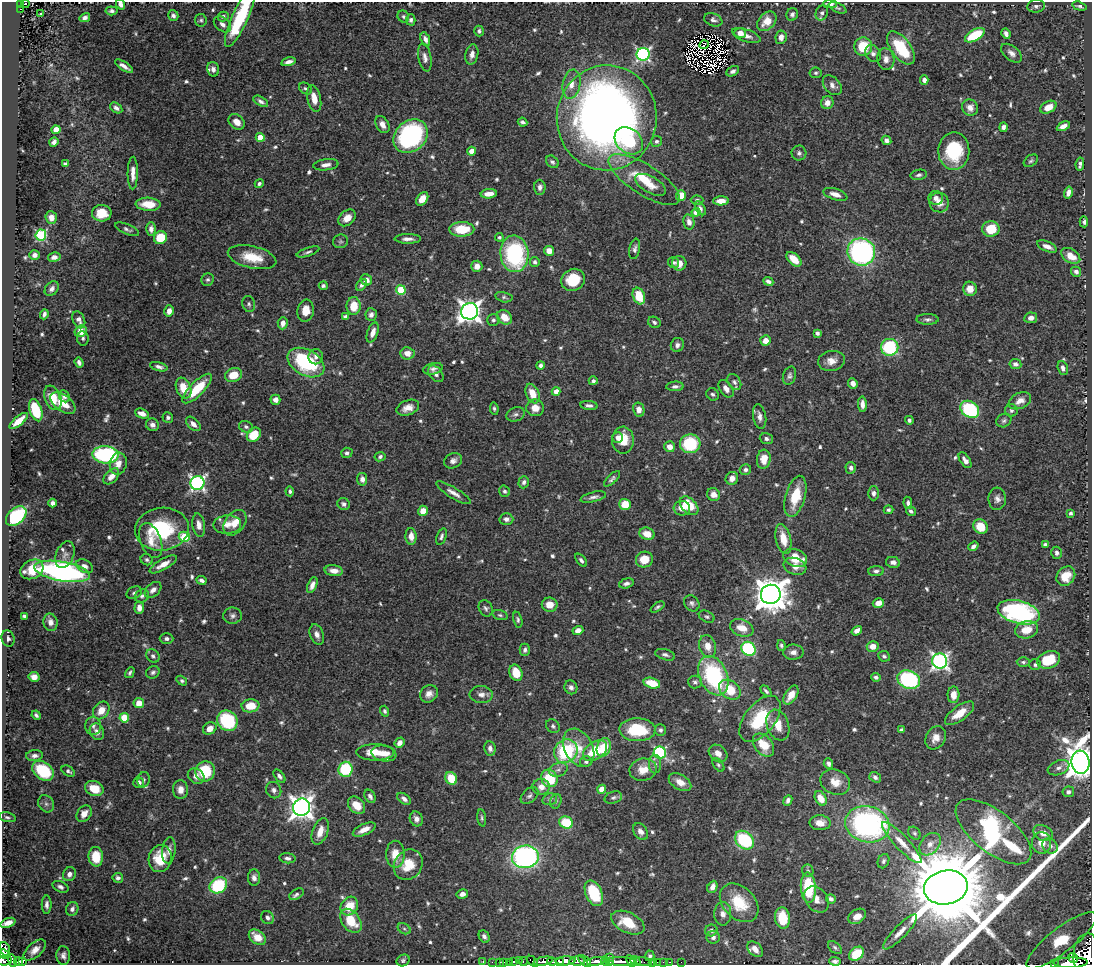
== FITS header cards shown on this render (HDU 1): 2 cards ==
NAXIS1  =                 1090
NAXIS2  =                  963

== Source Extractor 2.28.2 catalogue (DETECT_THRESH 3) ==
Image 1090 x 963 px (HDU 1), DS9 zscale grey, 1 PNG px = 1 image px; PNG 1094 x 967 px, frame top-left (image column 1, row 963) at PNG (2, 2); each listed source drawn as its Kron ellipse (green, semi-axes under 4 px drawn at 4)
Background 0.615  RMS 0.014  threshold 0.0428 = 3 sigma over >= 5 px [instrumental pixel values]
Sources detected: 687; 8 with non-positive FLUX_AUTO (blend fragments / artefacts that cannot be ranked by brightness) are neither listed nor drawn; of the other 679, the 500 brightest by FLUX_AUTO listed and drawn (179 fainter detections omitted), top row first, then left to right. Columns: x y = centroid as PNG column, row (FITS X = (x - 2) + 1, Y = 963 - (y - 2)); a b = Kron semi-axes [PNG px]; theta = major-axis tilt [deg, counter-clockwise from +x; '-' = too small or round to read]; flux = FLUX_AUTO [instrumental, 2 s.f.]
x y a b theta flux
21 4 4 2 - 28
25 4 4 3 - 39
121 4 5 4 - 4.2
830 4 7 3 -1 5.9
1036 6 9 6 7 2.8
1079 6 7 3 -15 2.2
838 8 9 4 -24 2.3
21 9 3 2 - 22
112 11 6 4 -7 2.9
41 13 3 3 - 2.4
822 13 7 6 - 3.2
792 14 6 5 - 3.2
173 15 5 5 - 2.8
403 16 6 5 - 2.1
223 17 5 5 - 3.9
85 18 5 4 - 4.2
240 18 32 8 66 75
201 20 6 6 - 2
411 20 5 4 - 2.4
713 20 9 6 -21 3.3
767 21 11 8 46 15
222 24 10 6 -38 4.7
479 31 5 4 - 2.2
740 33 6 5 - 6.6
1006 34 5 4 - 3.8
975 35 11 5 29 39
746 36 15 6 -19 6.4
781 37 7 5 82 6.8
425 39 7 4 -69 4.3
704 45 5 2 - 2.5
863 47 9 9 - 31
901 48 19 10 -53 50
873 53 9 7 -54 4.1
1011 53 12 7 -39 5
472 54 10 6 78 5.8
643 54 6 6 - 200
425 57 14 6 -81 5.3
886 59 11 8 -81 6.9
289 62 7 3 14 4.4
124 66 10 3 -32 5.3
213 69 7 6 - 3.8
733 71 7 4 29 3.2
816 73 6 5 - 1.9
924 80 5 4 - 4.2
571 84 15 8 79 10
832 85 11 7 -48 5.4
305 88 7 5 -38 2.2
314 98 13 6 -78 11
261 101 8 4 -30 3
827 103 6 6 - 7.5
970 107 8 8 - 6.6
1048 107 9 5 28 12
116 108 6 5 - 3.6
607 118 52 50 85 860
237 122 9 6 -41 8.4
522 122 5 3 - 2.5
382 124 9 6 -61 6.5
1063 126 7 4 27 5.7
1004 127 5 4 - 3.5
56 130 4 4 - 17
411 136 19 15 41 150
260 137 4 4 - 17
886 140 5 4 - 4
629 141 15 12 -40 52
656 141 5 5 - 2.5
54 142 5 4 - 4
472 151 4 4 - 11
954 151 18 15 88 56
799 153 7 7 - 3.2
1031 161 8 5 36 2
552 162 7 5 -43 2.6
65 164 4 4 - 2.5
1080 164 6 4 81 3.6
326 165 12 5 8 5.1
133 173 16 5 89 8.1
919 175 8 5 11 2.5
644 180 41 15 -32 42
259 184 5 4 - 2.1
651 185 17 8 -29 11
540 187 7 5 -88 3.8
1068 193 6 4 76 5
489 194 8 4 5 7.7
835 194 12 5 -18 7.1
681 195 5 5 - 17
936 198 7 7 - 5.2
422 199 7 5 54 9.2
697 200 6 4 -1 2.1
721 201 8 4 1 8.9
939 203 10 9 - 9.1
148 204 12 6 -3 17
700 208 7 4 -59 2.7
696 212 4 4 - 7.6
102 213 10 8 -3 21
51 217 6 5 - 6.5
347 218 10 7 42 8.6
689 222 8 5 -78 5.8
1084 222 5 3 - 2
127 229 13 5 -23 3
151 229 7 5 89 4.8
462 229 12 7 1 28
991 229 8 8 - 24
41 235 5 5 - 100
499 237 4 4 - 2
160 238 7 6 - 26
408 239 13 4 0 5.2
340 241 7 6 - 2.4
1047 246 10 5 -23 5.8
635 249 10 5 80 3.2
549 251 5 4 - 9.5
308 252 12 4 18 2.4
861 252 14 13 - 220
514 254 18 14 -85 120
34 255 5 4 - 4.3
1071 256 10 6 -33 13
54 257 6 4 14 4.5
252 257 25 11 -13 25
794 259 9 5 -42 15
535 262 5 5 - 2.8
674 262 5 5 - 2.1
679 263 7 7 - 8.3
477 266 5 5 - 7.3
1076 272 5 5 - 3.3
208 280 6 6 - 2.4
366 280 6 5 - 6.2
573 280 12 10 32 30
768 281 5 4 - 3.2
361 285 6 4 54 3
323 286 4 4 - 2.2
52 289 8 6 48 3.5
970 289 7 7 - 10
401 290 5 4 - 50
639 296 8 6 -70 29
504 297 8 5 -13 2.2
249 304 8 6 -75 2.3
354 306 9 7 87 20
169 311 6 4 78 5.6
306 311 11 8 82 11
470 311 8 8 - 710
44 314 5 3 - 2.9
371 315 6 5 - 4
345 317 4 4 - 4
504 317 8 6 -41 14
1031 318 6 5 - 4.9
927 319 11 5 0 3
79 320 9 6 -65 4.8
493 320 6 5 - 2.4
654 322 6 5 - 2.5
283 323 6 5 - 6.4
81 331 6 5 - 15
373 332 10 5 71 7.5
817 333 4 4 - 3.5
83 338 7 5 -84 2.3
765 341 5 5 - 9.5
677 345 7 6 - 3.7
890 347 8 8 - 76
407 353 7 6 - 8.9
316 357 7 7 - 4.3
831 361 13 10 9 9.2
79 363 5 4 - 2.8
306 363 20 13 -29 79
1015 364 6 5 - 3.5
540 365 4 4 - 3.3
159 367 9 4 -15 3.4
1063 368 7 5 -72 3.9
433 369 10 5 13 3.7
436 374 9 6 -51 4.8
234 375 9 7 16 17
789 376 9 6 72 3
593 381 4 4 - 2.6
734 382 9 6 -56 2.8
853 383 5 4 - 6.2
675 386 9 5 4 3
184 388 11 7 -67 18
197 389 19 7 45 32
726 389 10 6 -55 5.5
556 391 4 4 - 9.8
532 394 10 6 -69 14
713 394 6 5 - 2.4
64 396 6 5 - 3
53 398 13 8 -68 14
275 400 5 5 - 5.6
1020 401 12 7 25 7.5
63 403 14 8 -36 17
862 404 8 4 -88 5.7
589 405 8 4 -7 3.4
408 408 12 7 21 8.6
535 408 9 8 - 9.3
494 409 6 4 -82 2.1
970 409 10 7 -37 100
36 410 11 6 -72 41
639 410 7 5 -77 5.6
1011 411 6 6 - 2.2
142 413 7 4 -20 7.6
515 414 9 7 19 2.9
168 417 5 5 - 2.4
760 417 12 6 -80 5.5
909 420 4 4 - 2.1
19 421 11 4 40 13
1004 421 8 6 29 2.5
193 424 8 5 -46 5.8
152 425 7 6 - 3.9
246 427 7 5 -22 2.8
254 435 8 6 47 25
617 437 5 5 - 3.4
766 439 7 5 -18 2.7
623 440 13 11 -88 21
690 444 10 9 - 49
670 447 5 5 - 8.1
347 453 6 5 - 2.8
105 455 13 8 -5 120
380 457 5 4 - 2.8
764 459 9 7 83 12
965 460 9 5 -56 4.9
453 461 9 7 27 4.8
118 464 11 8 77 9.1
851 468 6 5 - 4
745 470 6 5 - 2.4
111 476 9 6 46 7.8
732 478 7 6 - 6.1
362 479 6 5 - 5.1
612 479 10 4 44 2.7
524 482 6 5 - 3
197 483 7 7 - 270
290 491 5 4 - 2
505 491 6 5 - 2.5
453 493 20 5 -31 6.6
873 493 7 5 -90 3.6
713 495 7 6 - 7.6
795 496 21 10 74 30
593 497 13 5 14 4
997 499 11 8 88 5.4
52 503 4 4 - 3.4
908 503 6 4 -81 2.7
344 504 6 6 - 3.1
625 504 6 5 - 18
689 506 11 7 -45 24
682 508 8 7 - 8
889 510 5 4 - 2
423 511 5 5 - 9.1
911 511 5 4 - 2.7
1070 513 3 3 - 2.2
16 516 12 8 42 63
506 519 7 5 -2 3.9
235 523 14 10 52 12
199 525 12 6 -80 6.5
227 525 14 9 3 8.6
980 527 8 6 -50 20
162 529 27 21 7 78
647 534 8 6 -18 13
411 536 8 5 -86 9
441 536 9 5 71 2.8
184 537 5 5 - 61
783 539 15 7 -77 17
151 541 18 10 -69 12
1045 545 4 4 - 3.2
973 546 5 4 - 3.5
1057 553 6 5 - 2.9
65 555 14 9 69 5.2
795 558 12 8 -21 22
147 560 6 5 - 2.4
581 560 7 4 -51 2.6
644 560 8 8 - 18
893 562 7 5 -11 3.7
163 564 15 5 30 10
84 566 9 6 -30 5.1
795 566 11 8 -19 8.2
32 569 12 9 28 23
62 571 28 9 -10 310
334 571 9 5 -7 8.1
876 571 8 5 2 2.9
1066 576 10 8 49 17
201 580 5 4 - 3.4
626 583 7 5 16 3.3
312 585 8 4 68 4.9
153 590 10 6 42 4.9
134 593 8 6 26 2.7
771 594 10 9 - 2100
142 596 7 6 - 2.5
692 603 9 7 -50 3.2
878 603 6 4 16 7.9
550 605 8 7 - 11
658 607 8 4 35 2.2
139 608 6 4 87 6.1
486 608 8 6 -59 2.8
1019 612 22 11 -15 190
500 615 8 5 -15 2
24 616 4 4 - 2.3
232 616 9 8 - 3.8
707 617 8 5 -24 2.1
518 620 8 4 -77 2.1
50 622 9 7 -79 5.9
742 628 12 8 -23 12
578 630 5 4 - 5.8
1026 630 11 8 13 16
857 631 6 4 35 5.5
317 635 10 6 -68 5.5
8 638 8 6 -73 3.4
167 639 7 5 -1 3
781 645 5 4 - 2.1
708 646 11 8 -72 9.7
873 646 6 5 - 9.5
748 649 7 6 - 88
525 650 6 5 - 2.8
793 652 10 7 2 5.4
665 655 10 5 -16 3
153 656 7 6 - 2.8
884 656 6 5 - 2.2
1049 660 11 8 24 36
940 661 7 7 - 330
1023 662 6 4 0 2
1035 665 6 5 - 2.7
153 672 7 6 - 2.8
130 673 6 4 61 1.9
516 673 8 6 -69 20
713 676 20 14 -66 100
34 677 5 5 - 7.8
876 677 5 3 - 2.5
909 680 12 9 -21 140
182 681 6 4 -33 1.9
695 682 7 6 - 2.4
652 683 8 5 -15 19
571 687 7 6 - 4
730 690 12 8 -37 25
766 691 6 3 -45 2.1
429 694 9 8 - 6.5
481 694 11 8 -3 6.1
791 695 10 6 58 11
953 695 8 6 88 11
139 703 5 5 - 11
250 706 9 6 8 21
101 710 9 7 54 13
385 711 5 4 - 2.2
959 713 17 7 36 16
36 715 5 3 - 2.2
124 718 5 4 - 36
760 719 27 15 51 50
227 721 11 9 -49 65
778 725 16 11 -69 16
93 726 9 8 - 4
553 726 7 6 - 2.5
210 728 7 5 31 9.9
637 730 18 11 -2 46
660 730 6 5 - 2.5
902 730 4 4 - 1.9
97 732 8 7 - 6.3
936 738 12 9 59 9.3
400 743 5 4 - 5.8
763 745 13 8 -52 22
604 747 9 6 71 26
490 748 7 5 -80 3.9
579 748 20 14 -62 19
566 751 12 11 - 82
595 751 13 8 34 29
375 752 19 8 0 17
384 753 13 8 -9 12
660 753 6 6 - 150
718 753 10 8 -39 7.4
34 756 8 5 5 4.3
586 762 6 5 - 2.6
1081 762 12 9 -83 1900
655 764 9 6 -90 3.2
828 764 5 4 - 3.4
718 765 8 4 -53 1.9
1059 768 11 7 22 5
345 769 7 7 - 55
558 770 9 6 19 4.3
643 770 14 11 10 13
43 771 12 8 -38 54
68 771 7 4 -32 2.6
205 771 10 9 - 38
196 776 9 7 -34 6.3
279 776 7 4 -51 2.9
875 777 6 5 - 2.9
451 778 6 5 - 26
549 778 9 8 - 35
144 780 8 6 75 2.3
680 782 12 7 -31 8.9
835 782 15 12 -26 12
138 783 5 5 - 4.2
541 787 8 8 - 8
94 789 9 7 -21 19
602 789 4 4 - 15
180 790 9 7 -86 8
274 790 8 7 - 4.3
1068 792 6 5 - 4
370 796 7 5 -60 3.5
529 796 10 6 41 3.4
613 798 9 6 17 2.6
821 798 8 5 -61 12
404 799 8 5 -37 4.2
550 799 7 5 14 2.3
788 800 5 4 - 3
556 801 7 5 73 2.1
46 804 9 7 -55 3.6
357 805 10 7 -45 14
301 807 9 8 - 810
84 814 9 6 54 8.1
7 817 8 4 -11 2.2
482 818 8 4 -82 1.9
416 819 8 6 -63 4.7
566 822 7 6 - 33
820 823 10 7 -2 8.1
867 824 22 18 -14 230
364 830 12 5 25 9.2
320 831 14 7 69 13
640 832 9 6 -53 5.5
993 832 45 20 -38 230
914 833 7 5 -50 1.9
1043 833 10 7 -27 10
744 840 10 8 -43 74
902 843 27 7 -47 12
1041 843 11 9 -85 11
930 844 12 9 49 8.1
1050 846 8 7 - 3.9
169 850 13 6 83 6
395 854 13 9 -90 15
96 857 10 7 -86 22
525 857 13 11 5 250
287 858 8 5 -6 3.1
160 859 13 11 77 26
883 861 7 5 66 2.5
408 865 16 13 54 25
808 871 6 5 - 1.9
69 874 7 6 - 5.2
254 877 8 6 86 4
118 878 5 5 - 2.7
218 885 9 7 32 65
60 887 8 5 -24 3.3
712 887 6 5 - 5.7
946 887 22 17 10 26000
808 888 15 7 -87 54
594 893 13 8 -66 49
297 894 8 5 30 2.1
462 894 6 5 - 4.7
817 899 14 10 -51 8.8
831 899 5 4 - 3.1
739 903 22 15 -45 34
47 905 9 5 89 3.8
349 906 10 8 52 19
72 909 7 6 - 3.4
723 914 11 8 -90 5.9
857 916 9 7 31 9.8
267 917 7 6 - 3.7
782 918 11 7 -84 30
351 921 13 9 -53 25
8 923 8 4 19 8.4
628 923 18 10 -26 28
404 929 7 5 -30 2.1
711 930 6 6 - 3.1
900 932 23 6 46 9.7
484 936 6 5 - 3.4
257 937 9 6 -37 15
713 937 6 6 - 3.1
1061 940 43 12 38 65
835 948 8 5 -39 2.3
5 949 7 5 -69 170
755 949 9 6 -44 7.8
35 950 13 7 42 8.2
4 954 5 4 - 95
857 954 8 6 42 31
1087 955 21 13 85 3900
63 956 9 7 -87 4.4
650 956 5 4 - 2.1
609 957 3 3 - 19
1073 958 5 3 - 320
4 960 8 5 4 330
403 960 7 5 29 2.1
519 960 2 2 - 15
12 961 6 3 -77 180
22 961 4 3 - 61
483 961 3 2 - 9.8
532 961 7 3 -41 99
543 961 10 4 10 870
560 961 3 3 - 290
566 961 10 4 4 1300
577 961 8 4 5 650
585 961 7 4 -42 440
596 961 9 3 10 530
606 961 5 3 - 110
610 961 3 2 - 19
621 961 16 3 0 1300
631 961 6 2 -61 420
635 961 5 3 - 450
835 961 6 4 -2 2.8
18 962 4 3 - 120
492 962 2 2 - 8.5
499 962 3 2 - 5.9
504 962 2 2 - 12
509 962 2 2 - 8.2
514 962 3 3 - 68
523 962 4 3 - 160
552 962 4 3 - 330
643 962 9 3 -9 86
652 962 2 2 - 15
657 962 2 2 - 11
663 962 2 2 - 13
669 962 3 2 - 17
681 962 2 2 - 10
1070 963 17 5 2 2100
1054 964 2 2 - 36
At the frame edge (FLAGS 8, measured only in part): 10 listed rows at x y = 121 4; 830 4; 240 18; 946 887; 8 923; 5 949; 1087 955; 4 960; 1070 963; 1054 964
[179 fainter detections neither listed nor drawn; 8 non-positive-flux detections neither listed nor drawn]